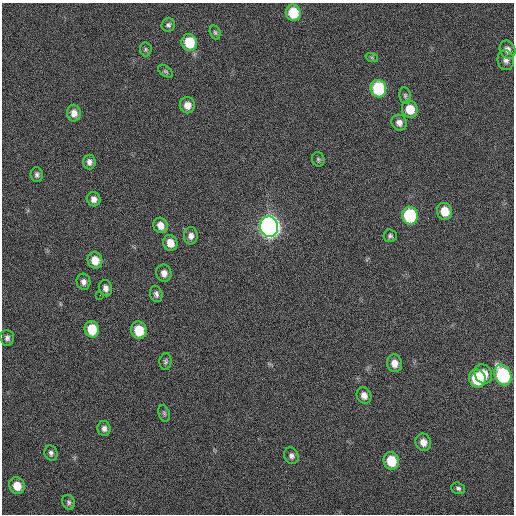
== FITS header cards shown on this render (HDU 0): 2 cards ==
NAXIS1  =                  512 / Axis length
NAXIS2  =                  512 / Axis length

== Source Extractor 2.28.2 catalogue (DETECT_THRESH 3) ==
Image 512 x 512 px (HDU 0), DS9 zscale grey, 1 PNG px = 1 image px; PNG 516 x 516 px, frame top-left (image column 1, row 512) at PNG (2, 3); each listed source drawn as its Kron ellipse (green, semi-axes under 4 px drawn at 4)
Background 24.2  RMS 4.3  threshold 12.8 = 3 sigma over >= 5 px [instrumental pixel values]
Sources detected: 50; all 50 listed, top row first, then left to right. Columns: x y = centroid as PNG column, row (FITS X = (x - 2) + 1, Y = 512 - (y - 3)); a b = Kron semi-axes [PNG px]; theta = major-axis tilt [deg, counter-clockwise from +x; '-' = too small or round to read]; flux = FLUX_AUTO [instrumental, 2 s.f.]
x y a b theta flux
293 13 8 7 - 9500
168 25 7 6 - 740
215 32 7 5 -72 530
189 43 8 8 - 9100
146 49 7 6 - 500
508 50 9 7 -67 1600
372 58 6 4 -19 400
506 60 10 8 -78 1400
166 71 8 5 -37 550
378 89 9 8 - 20000
405 96 8 5 -80 600
187 105 8 7 - 2400
410 109 8 8 - 5200
74 113 8 7 - 2000
399 123 8 7 - 1600
318 159 7 6 - 580
89 162 7 6 - 1200
37 175 7 6 - 760
94 199 7 6 - 1500
445 211 8 7 - 5000
410 216 9 8 - 22000
161 225 8 7 - 2300
269 227 10 9 - 210000
191 236 8 7 - 1400
390 236 7 6 - 630
170 243 8 7 - 3000
95 260 8 7 - 3700
164 273 8 7 - 1700
83 282 8 7 - 1300
105 288 8 6 -78 1400
156 294 8 6 -77 930
100 295 2 2 - 160
92 329 8 7 - 7300
139 330 9 7 -76 7300
7 338 8 7 - 1000
165 361 8 6 84 650
394 363 9 7 -78 2200
483 374 10 8 -62 3900
503 375 11 8 -63 29000
477 379 9 8 - 14000
364 395 8 7 - 1700
164 413 8 5 -71 620
104 428 7 6 - 1100
423 442 9 7 -70 2200
51 453 7 6 - 890
291 456 8 7 - 1000
391 461 9 7 -75 7500
17 486 8 7 - 4200
458 488 7 5 -16 710
69 502 7 6 - 710